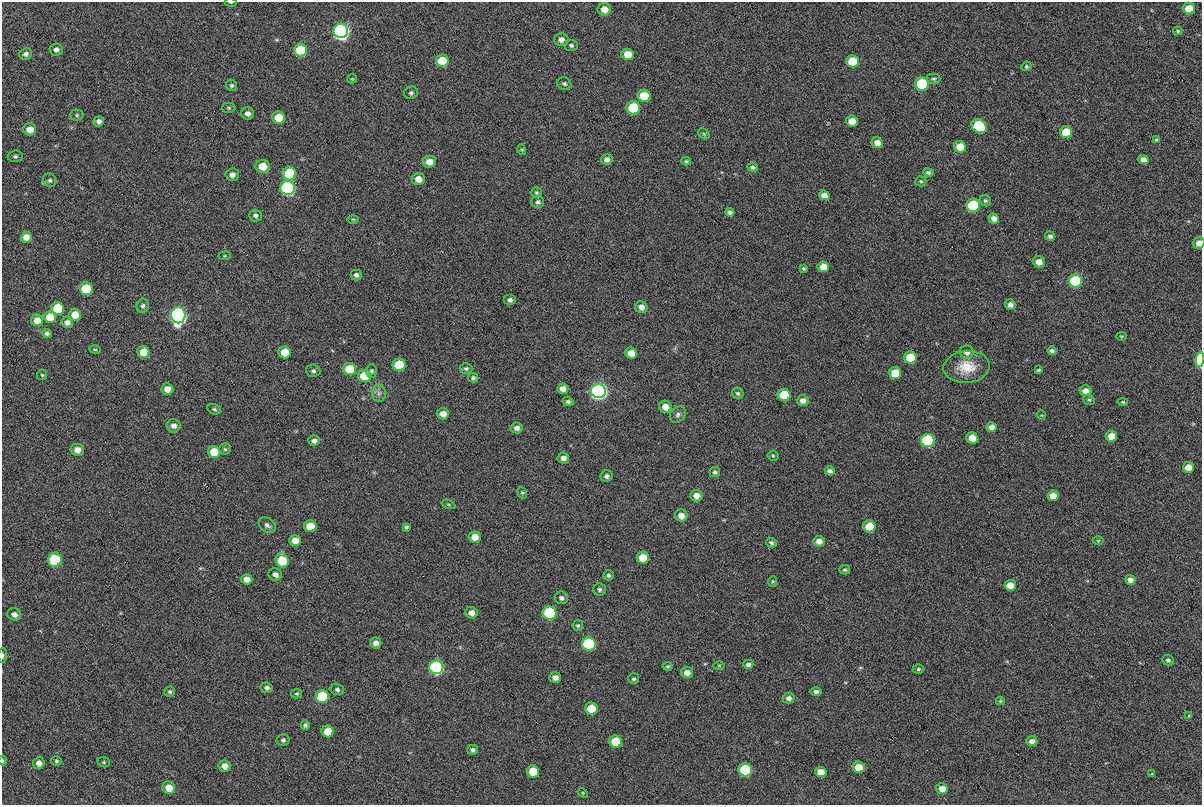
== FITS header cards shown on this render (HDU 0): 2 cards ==
NAXIS1  =                 1200
NAXIS2  =                  803

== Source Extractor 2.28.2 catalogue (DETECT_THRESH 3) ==
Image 1200 x 803 px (HDU 0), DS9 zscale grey, 1 PNG px = 1 image px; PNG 1204 x 807 px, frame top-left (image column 1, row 803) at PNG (2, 2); each listed source drawn as its Kron ellipse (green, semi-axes under 4 px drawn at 4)
Background 216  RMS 4.8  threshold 14.4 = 3 sigma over >= 5 px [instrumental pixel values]
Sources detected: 203; all 203 listed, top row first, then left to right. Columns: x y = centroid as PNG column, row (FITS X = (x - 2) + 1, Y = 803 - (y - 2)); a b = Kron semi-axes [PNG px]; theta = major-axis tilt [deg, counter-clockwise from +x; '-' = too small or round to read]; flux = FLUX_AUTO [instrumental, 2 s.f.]
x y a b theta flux
231 2 6 3 -8 340
1189 8 6 5 - 6200
604 9 7 6 - 3300
341 31 7 7 - 170000
1178 31 5 3 - 420
561 39 7 6 - 1800
571 45 6 5 - 780
56 49 6 6 - 1200
300 50 6 6 - 15000
26 54 6 5 - 1100
628 54 6 5 - 5200
442 61 6 6 - 9400
852 61 6 6 - 10000
1026 66 5 4 - 450
352 79 5 4 - 380
934 79 7 5 0 690
564 84 7 6 - 790
922 84 7 6 - 33000
232 85 6 5 - 630
411 93 7 6 - 830
644 96 6 6 - 9100
229 108 6 5 - 560
633 108 7 6 - 23000
247 113 6 6 - 1500
77 115 6 5 - 510
279 117 6 6 - 6900
99 121 5 5 - 1300
852 121 6 5 - 4600
979 126 8 6 -38 24000
30 129 6 6 - 3400
1066 132 6 6 - 8900
704 134 6 4 -46 500
1156 140 3 3 - 470
877 143 6 5 - 2200
960 147 6 5 - 5100
522 150 5 3 - 350
15 156 7 6 - 750
607 159 6 5 - 1300
1143 160 5 4 - 2100
686 161 4 4 - 490
429 162 7 6 - 2900
263 166 7 6 - 5800
753 167 5 4 - 710
928 172 5 4 - 740
289 173 7 7 - 22000
232 175 7 6 - 1600
418 179 6 6 - 3100
50 180 7 6 - 840
921 181 5 5 - 570
288 188 7 7 - 74000
536 192 5 5 - 510
824 195 5 4 - 2400
985 201 6 5 - 630
538 202 6 6 - 880
973 205 7 6 - 29000
730 212 4 4 - 910
255 216 6 5 - 950
353 219 6 4 -1 380
994 219 5 5 - 2100
1050 236 5 4 - 1000
26 237 5 5 - 2900
1199 243 6 5 - 2100
225 256 6 3 9 330
1039 262 6 5 - 3100
823 267 6 5 - 3500
804 268 4 3 - 440
356 275 5 5 - 1000
1075 281 6 6 - 32000
86 289 6 6 - 13000
510 300 6 5 - 1100
1010 305 5 5 - 1500
143 306 7 6 - 890
641 307 6 5 - 2200
58 308 6 6 - 14000
75 315 6 6 - 5100
178 315 8 7 - 150000
50 317 6 6 - 6000
37 320 6 5 - 3300
67 323 6 5 - 1600
47 333 5 4 - 830
1122 336 5 3 - 280
95 349 5 3 - 320
1052 351 4 4 - 1000
143 352 6 6 - 5600
285 352 6 6 - 6200
967 352 7 6 - 1500
631 353 6 5 - 4000
910 357 6 6 - 11000
1200 359 7 4 87 23000
399 365 6 6 - 14000
967 367 23 16 5 7000
350 369 6 6 - 9800
466 369 6 5 - 640
1038 370 4 3 - 430
313 371 7 6 - 880
371 371 6 5 - 720
895 373 6 6 - 8200
42 375 5 5 - 460
365 376 6 6 - 13000
473 378 5 4 - 730
167 389 6 5 - 3100
563 389 5 5 - 2400
599 391 7 7 - 180000
1085 391 6 5 - 2600
379 393 8 7 - 1300
738 393 6 5 - 730
784 395 6 6 - 12000
1089 400 6 5 - 540
803 401 6 5 - 1700
568 402 5 4 - 750
1123 402 5 4 - 410
665 407 6 6 - 2800
214 409 7 5 -19 690
443 414 6 5 - 2900
678 415 9 7 49 1100
1041 415 5 3 - 270
173 426 7 6 - 1800
992 427 5 5 - 2100
517 428 6 5 - 1700
1111 436 5 5 - 4600
972 438 6 5 - 4600
928 440 7 6 - 44000
314 441 5 5 - 1400
225 449 6 5 - 590
77 450 7 6 - 2500
214 452 6 6 - 8500
773 456 5 5 - 470
563 458 6 5 - 1600
1188 467 5 5 - 3700
830 471 5 4 - 980
715 472 5 5 - 640
607 476 6 5 - 1000
522 493 6 4 -68 460
696 496 6 5 - 2700
1053 496 5 5 - 3300
448 504 7 3 -19 440
681 516 6 6 - 2500
267 525 9 6 -35 1200
310 526 6 6 - 7400
869 526 6 6 - 8800
406 527 4 3 - 610
475 537 6 5 - 3300
295 540 6 5 - 3600
819 541 5 5 - 2400
1098 541 5 3 - 290
771 543 5 4 - 710
643 558 6 6 - 7000
55 560 7 7 - 26000
282 560 7 6 - 15000
845 570 5 4 - 520
275 574 7 6 - 1600
608 575 5 5 - 750
247 579 5 5 - 2300
1130 580 5 4 - 2000
773 582 5 4 - 430
1010 585 5 5 - 3600
600 589 6 6 - 830
561 598 6 6 - 1100
471 613 6 6 - 2200
550 613 7 6 - 45000
14 614 7 6 - 1700
578 626 5 5 - 590
376 643 6 5 - 1800
589 644 7 6 - 44000
3 655 7 4 88 680
1168 660 6 5 - 740
748 664 5 4 - 1000
719 665 6 4 0 320
668 666 5 4 - 470
436 667 7 6 - 92000
918 669 5 4 - 500
687 672 6 5 - 2100
555 677 6 5 - 2000
634 679 5 5 - 600
267 688 6 5 - 1100
337 689 7 5 -16 860
816 691 6 4 -1 1100
170 692 5 5 - 690
297 694 5 4 - 490
322 697 6 6 - 21000
789 698 6 5 - 1300
1000 701 4 4 - 370
591 709 6 6 - 9500
1189 715 4 3 - 350
305 725 5 4 - 660
328 731 6 6 - 6100
283 740 6 6 - 870
1032 741 5 5 - 1800
616 742 6 6 - 12000
472 750 5 5 - 950
3 761 5 3 - 450
56 761 5 5 - 500
104 762 6 5 - 490
39 763 6 5 - 2100
224 766 6 5 - 2600
859 767 6 5 - 5700
745 770 7 6 - 37000
533 771 6 6 - 9800
821 772 6 5 - 3800
1152 774 4 3 - 310
169 788 6 6 - 4600
942 788 6 5 - 3000
583 793 5 4 - 340
At the frame edge (FLAGS 8, measured only in part): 5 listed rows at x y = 231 2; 1199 243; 1200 359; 3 655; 3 761